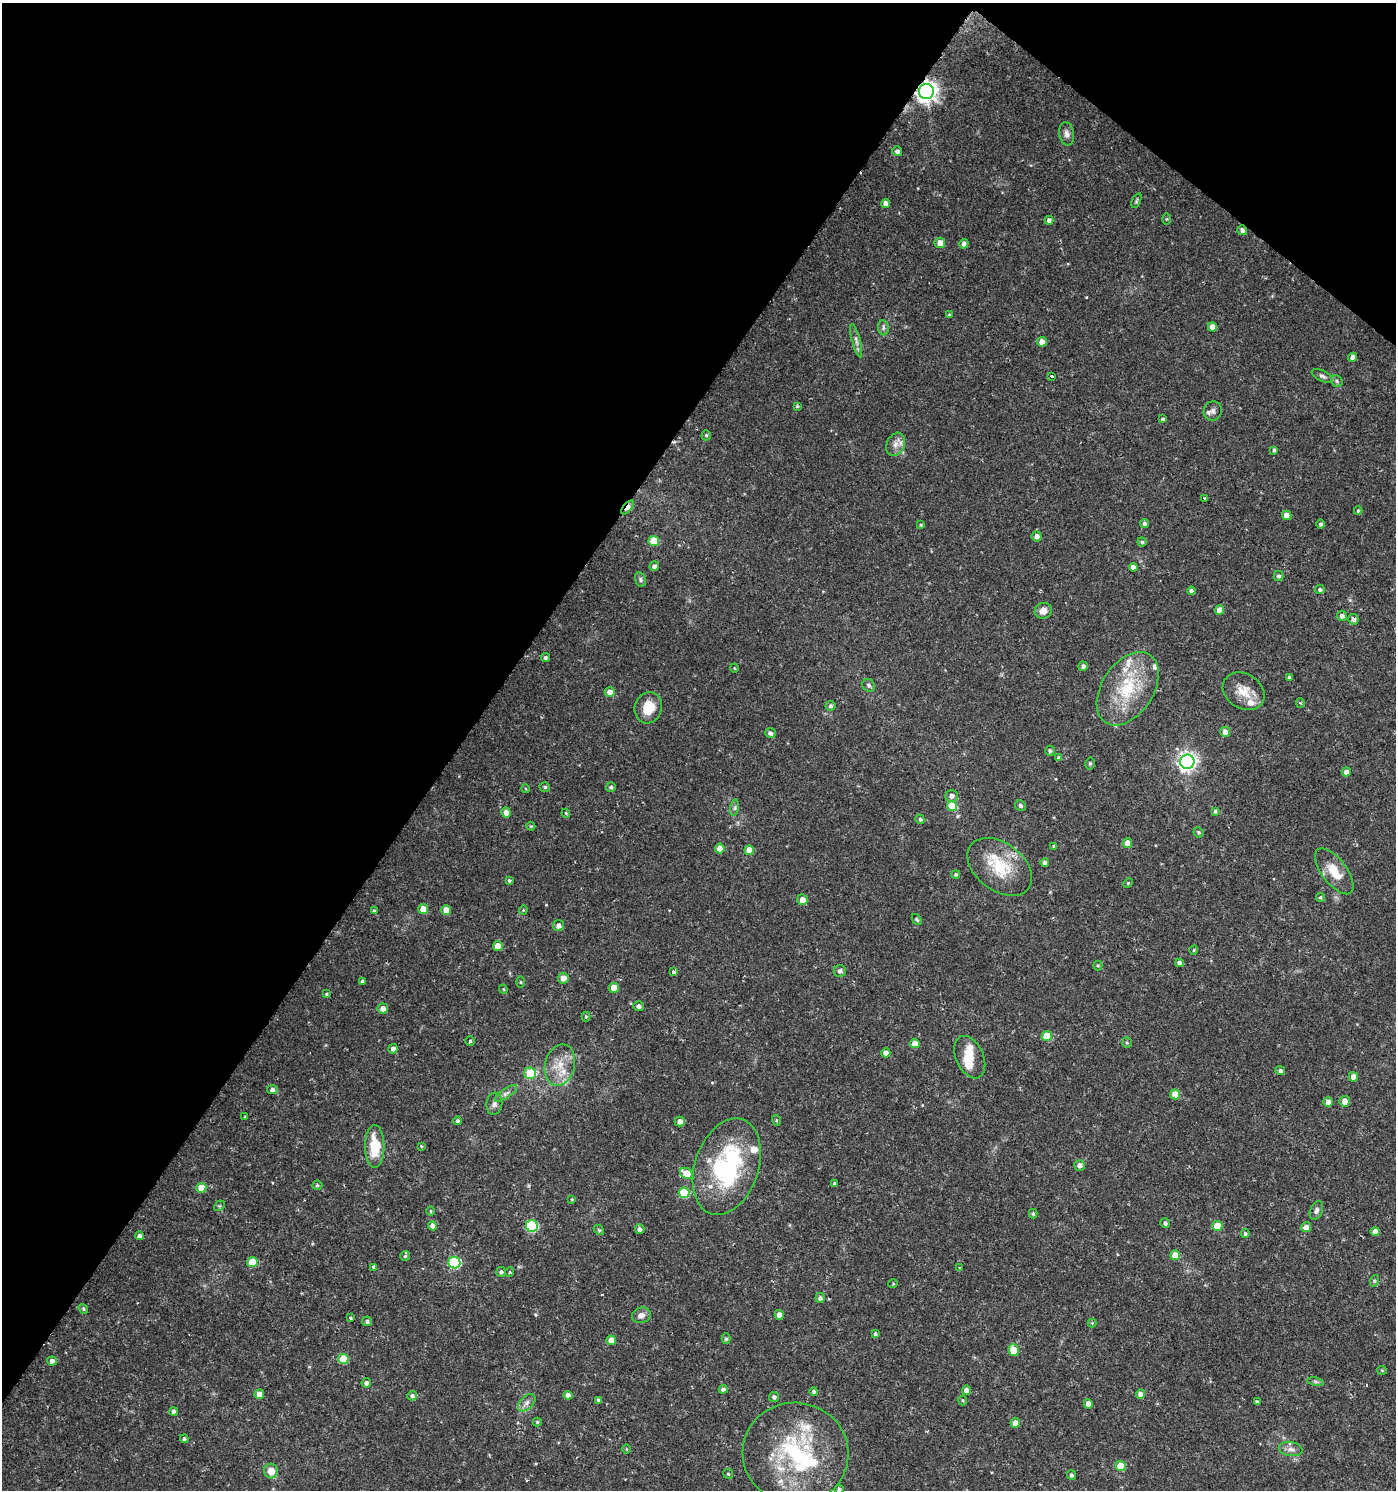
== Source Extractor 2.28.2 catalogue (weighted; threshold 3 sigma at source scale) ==
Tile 2 of 4 x 4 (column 2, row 1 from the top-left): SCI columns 1574-2967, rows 4470-5957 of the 6003 x 5958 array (HDU 1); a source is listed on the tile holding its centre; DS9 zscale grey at full resolution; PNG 1398 x 1492 px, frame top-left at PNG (2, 3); each listed source drawn as its Kron ellipse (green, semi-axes under 4 px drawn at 4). Shown black and unused: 36% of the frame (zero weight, under 2 of 3 exposures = <1% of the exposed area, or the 3 px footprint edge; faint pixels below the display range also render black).
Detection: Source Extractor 2.28.2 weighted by HDU 2 'WHT'; one run over the whole footprint, this tile lists its part. Background 0.0253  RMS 0.004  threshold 0.018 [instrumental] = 3 sigma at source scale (4.5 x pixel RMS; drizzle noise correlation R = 1.50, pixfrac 1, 0.0396/0.0396 arcsec/px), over >= 5 px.
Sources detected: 220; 1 inside a brighter object's white glare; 3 cosmic-ray / hot-pixel residue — neither listed nor drawn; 11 inside a brighter listed object's ellipse — not listed separately; the other 205 listed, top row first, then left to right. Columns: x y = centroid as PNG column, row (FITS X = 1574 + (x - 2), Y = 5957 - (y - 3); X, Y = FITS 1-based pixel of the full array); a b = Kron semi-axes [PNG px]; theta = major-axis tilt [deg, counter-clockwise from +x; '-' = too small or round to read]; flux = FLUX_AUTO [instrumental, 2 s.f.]
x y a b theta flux
926 92 7 7 - 270
1067 134 12 7 -80 1.9
897 151 5 5 - 1.2
1136 201 8 3 67 0.58
886 204 4 4 - 2.4
1166 219 6 4 89 0.42
1049 220 4 4 - 1.6
1242 230 5 4 - 1.5
940 243 5 5 - 3.5
964 244 5 4 - 1.3
949 315 4 4 - 0.51
1212 327 4 4 - 2.7
883 328 7 5 -84 0.97
856 341 17 4 -75 1.7
1042 342 5 5 - 2.8
1353 357 4 4 - 1.7
1051 376 3 3 - 2.2
1322 376 11 5 -27 1.2
1337 381 6 5 - 0.78
797 406 4 4 - 0.52
1213 411 10 9 - 1.8
1163 419 4 4 - 0.65
706 435 5 4 - 0.59
896 444 12 9 64 2.7
1274 450 4 3 - 0.7
1204 498 3 3 - 0.8
628 507 8 4 50 4.9
1358 511 4 3 - 0.57
1287 515 5 4 - 3.2
1144 523 4 4 - 1.1
1320 524 4 4 - 0.79
921 525 4 3 - 0.52
1037 536 5 5 - 2
654 541 5 5 - 11
1142 542 4 4 - 0.52
654 566 5 4 - 1.2
1133 567 4 4 - 1.7
1278 576 5 5 - 0.89
641 580 7 5 -75 0.95
1320 589 5 4 - 0.95
1191 591 4 4 - 1.1
1220 610 5 4 - 3.6
1043 611 9 7 19 3.4
1342 616 5 5 - 1.4
1353 619 5 5 - 1.9
545 658 4 4 - 0.9
1083 666 5 4 - 1.2
734 668 4 3 - 0.32
1289 677 4 4 - 0.8
869 685 7 6 - 1
1128 689 40 26 57 25
1244 691 22 17 -32 6.9
610 692 5 5 - 3.1
1300 703 4 4 - 0.48
830 706 5 5 - 0.91
648 708 16 13 73 8.1
1225 732 5 5 - 2.1
770 733 5 5 - 1.4
1050 751 5 4 - 0.96
1059 758 4 4 - 1.1
1187 762 7 7 - 190
1090 763 6 4 76 0.64
1346 772 5 4 - 2
545 787 5 4 - 0.67
611 787 5 5 - 0.86
526 789 4 3 - 0.41
952 796 6 6 - 1.9
952 806 5 5 - 9.6
1020 806 6 5 - 0.88
735 808 8 4 82 0.94
1215 811 4 3 - 0.81
506 812 5 5 - 2.8
566 813 4 4 - 0.43
920 819 5 4 - 0.75
531 826 4 4 - 0.47
1198 832 5 5 - 0.65
1127 843 5 4 - 3.7
1054 846 3 3 - 0.63
720 848 5 5 - 3.1
749 850 5 4 - 5
1045 863 4 4 - 1.5
1000 867 36 24 -37 18
1334 871 27 12 -53 8.6
956 875 4 4 - 0.65
509 880 4 4 - 0.7
1128 883 5 4 - 0.44
1320 897 4 4 - 0.59
802 900 5 5 - 2.8
423 909 5 5 - 4.7
446 910 5 5 - 4.1
523 910 4 4 - 0.42
374 911 4 4 - 0.46
917 919 6 4 -50 0.62
558 926 5 5 - 1.6
498 946 5 5 - 4.6
1194 950 4 3 - 0.37
1179 963 4 4 - 1.6
1098 966 5 4 - 0.5
840 971 6 6 - 1.3
673 972 3 3 - 2.4
563 978 5 5 - 3.5
362 981 4 4 - 0.61
521 982 5 3 - 0.39
614 988 5 5 - 5.8
503 989 4 4 - 0.44
326 994 4 4 - 0.5
639 1006 5 5 - 1.3
383 1008 5 5 - 2.4
586 1016 5 4 - 0.49
1047 1036 5 5 - 10
470 1041 5 4 - 0.61
915 1043 5 4 - 4.5
1127 1043 5 5 - 0.56
393 1049 5 4 - 1.6
886 1053 4 4 - 3.2
970 1057 22 14 -66 7.1
560 1065 21 15 76 8.4
1280 1071 5 4 - 1.1
530 1073 6 5 - 13
1353 1077 5 4 - 2.4
272 1090 5 4 - 1.3
506 1093 13 4 33 1.5
1175 1094 5 5 - 5.5
1345 1101 5 5 - 3.3
1328 1102 5 4 - 2.1
494 1104 11 8 84 1.9
245 1117 3 3 - 0.37
776 1120 5 3 - 0.47
458 1121 4 4 - 0.92
680 1121 5 5 - 2.1
375 1146 21 9 -89 13
421 1146 3 3 - 0.37
1080 1165 5 5 - 1.9
727 1167 50 32 71 54
686 1173 7 5 -35 8.8
835 1184 4 4 - 0.61
317 1185 5 4 - 0.69
201 1188 5 5 - 7.7
684 1193 5 5 - 19
572 1199 3 3 - 0.44
219 1206 6 4 43 0.54
1316 1210 10 6 68 1.3
430 1211 5 3 - 0.41
1033 1214 5 4 - 0.69
1165 1223 5 4 - 0.98
433 1226 4 4 - 2.2
532 1226 6 5 - 36
1217 1226 5 5 - 9.1
1306 1227 5 5 - 2.9
640 1229 5 5 - 1.3
599 1230 6 4 -43 0.57
1375 1232 4 4 - 3.2
1245 1234 4 4 - 0.87
139 1236 4 4 - 1.4
1175 1255 5 5 - 7.1
405 1256 5 5 - 0.56
252 1262 5 5 - 8.7
454 1263 6 6 - 41
374 1267 4 3 - 2.1
959 1268 3 2 - 0.7
501 1272 5 5 - 1.1
510 1272 5 3 - 0.38
1374 1281 6 4 72 0.56
893 1284 5 3 - 0.32
820 1298 4 4 - 1.2
83 1309 5 4 - 0.59
641 1315 9 7 18 2.2
779 1315 5 4 - 2.7
350 1318 3 3 - 0.59
367 1321 5 5 - 1
1092 1323 4 4 - 0.37
875 1334 4 4 - 0.73
726 1339 5 4 - 0.69
611 1340 5 4 - 4.4
1014 1350 6 5 - 9.7
343 1359 5 5 - 11
52 1361 5 4 - 1.7
1382 1370 5 4 - 0.44
1316 1381 8 4 -9 0.82
366 1383 5 4 - 1.3
723 1389 4 4 - 1.3
966 1390 4 4 - 2.2
814 1392 4 4 - 0.9
259 1394 5 5 - 2.7
1140 1394 4 4 - 2.6
568 1395 4 4 - 1.9
412 1396 5 4 - 0.86
774 1397 5 5 - 1.1
599 1400 4 4 - 0.83
963 1400 5 3 - 0.4
1257 1402 4 3 - 0.92
527 1403 10 6 46 1.9
1088 1404 4 4 - 2.3
173 1411 4 4 - 1.2
537 1422 4 4 - 0.52
1015 1423 5 5 - 3.9
184 1439 4 4 - 0.71
626 1449 5 3 - 0.32
1291 1449 12 7 -10 2
795 1453 53 50 -7 54
1121 1466 5 5 - 13
271 1471 7 7 - 4.5
728 1474 5 4 - 0.58
1071 1475 5 4 - 0.86
839 1489 5 4 - 0.89
Overlapping masked pixels (flux is a lower limit): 3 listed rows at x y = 926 92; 628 507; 1353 619
Isophote crosses this tile's border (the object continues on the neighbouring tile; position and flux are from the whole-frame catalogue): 1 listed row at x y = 839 1489